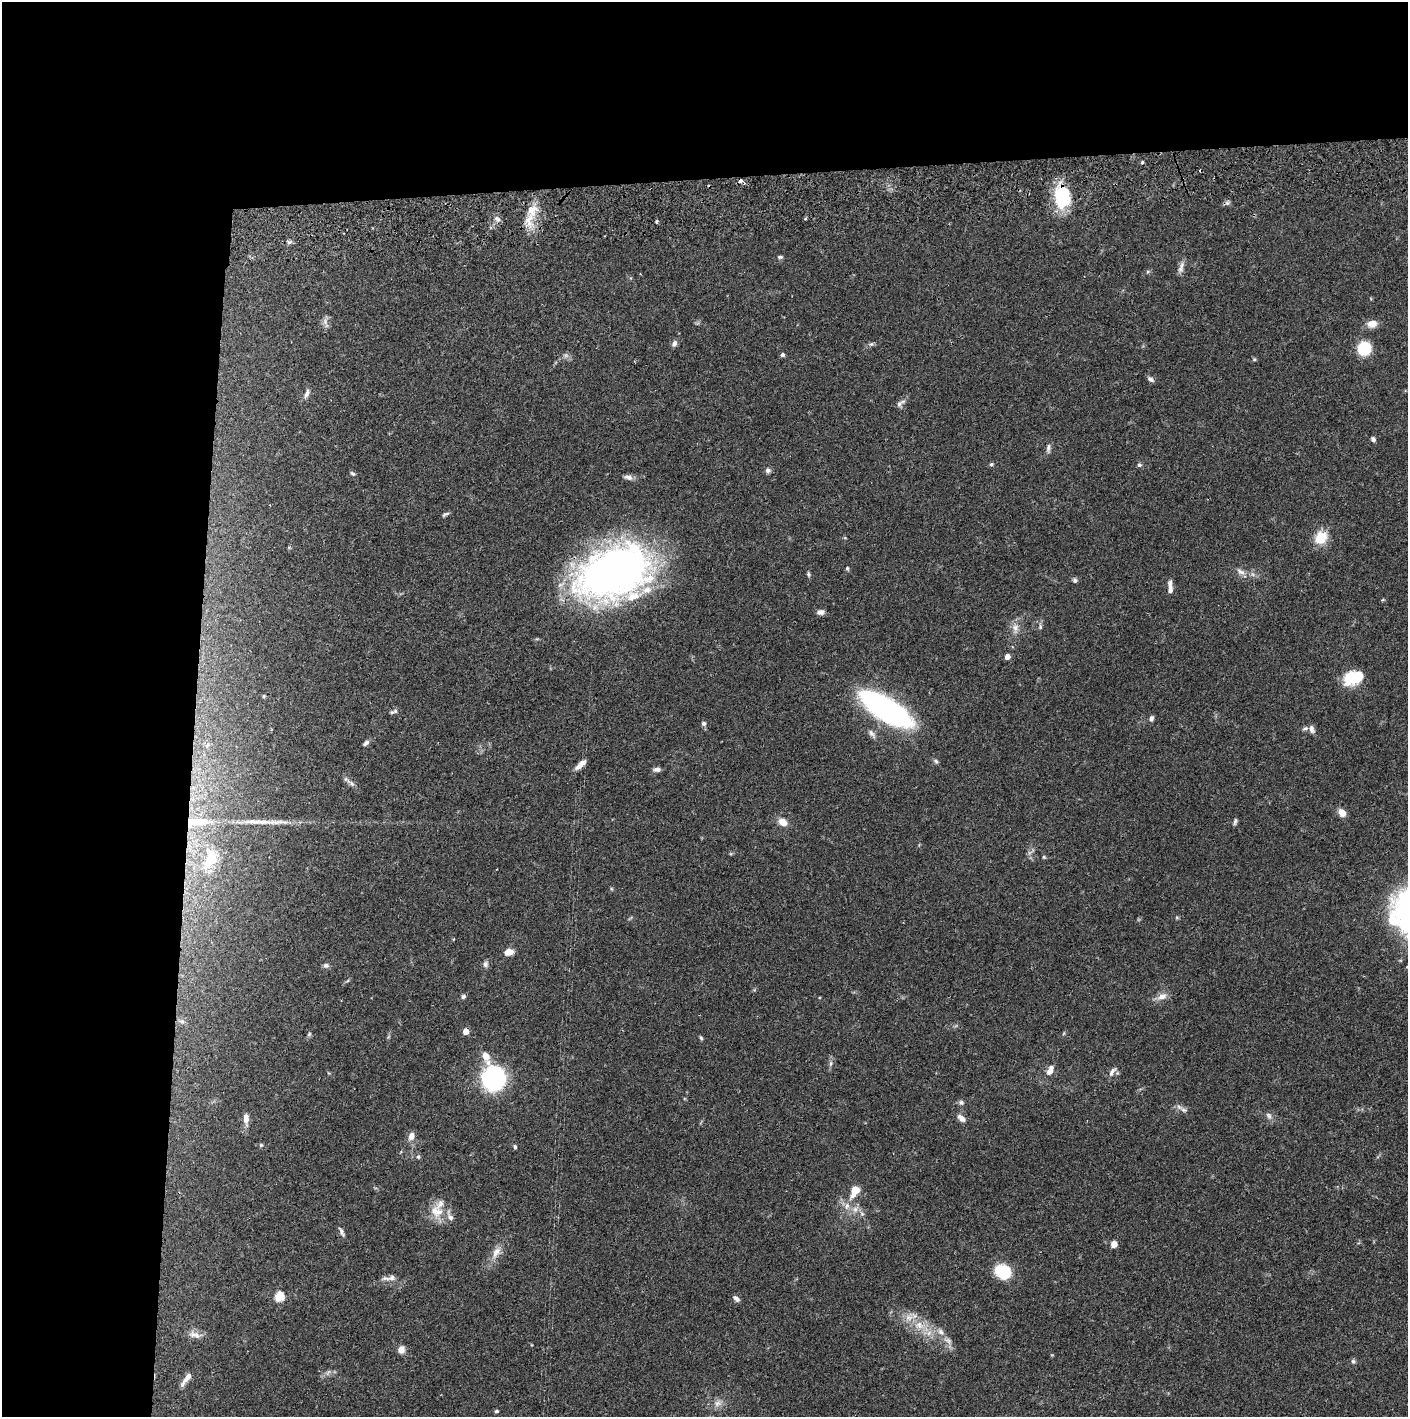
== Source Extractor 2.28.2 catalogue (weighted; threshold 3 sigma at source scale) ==
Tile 1 of 3 x 3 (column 1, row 1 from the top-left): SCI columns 4-1409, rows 2886-4300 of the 4227 x 4358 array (HDU 1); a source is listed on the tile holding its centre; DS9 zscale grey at full resolution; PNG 1410 x 1419 px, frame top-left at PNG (2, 2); no overlay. Shown black and unused: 24% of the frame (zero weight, under 2 of 3 exposures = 3% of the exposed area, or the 3 px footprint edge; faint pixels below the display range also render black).
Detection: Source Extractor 2.28.2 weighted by HDU 2 'WHT'; one run over the whole footprint, this tile lists its part. Background 0.068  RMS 0.0048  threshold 0.0218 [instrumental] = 3 sigma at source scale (4.5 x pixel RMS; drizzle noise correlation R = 1.50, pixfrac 1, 0.05/0.05 arcsec/px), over >= 5 px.
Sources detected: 122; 1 too faint to see at this stretch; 1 inside a brighter object's white glare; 2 cosmic-ray / hot-pixel residue — not listed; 8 inside a brighter listed object's ellipse — not listed separately; the other 110 listed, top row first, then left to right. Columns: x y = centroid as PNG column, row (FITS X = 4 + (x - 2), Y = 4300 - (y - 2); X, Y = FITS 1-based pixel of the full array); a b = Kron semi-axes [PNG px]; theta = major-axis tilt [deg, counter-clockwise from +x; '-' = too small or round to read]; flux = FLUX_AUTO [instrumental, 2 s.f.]
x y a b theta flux
1142 162 3 3 - 2.4
741 181 5 3 - 3
1062 196 31 19 -84 22
1227 203 6 6 - 1.2
532 210 18 16 67 8.8
497 219 9 7 -41 2
805 219 4 3 - 0.54
657 221 5 3 - 0.51
289 242 7 4 -33 0.89
780 257 8 5 1 0.9
1181 267 17 6 72 2.4
1148 272 6 4 45 0.7
325 321 12 7 -82 2.2
1372 324 13 9 8 3.9
674 343 8 6 66 1.8
871 344 7 5 42 0.95
1364 348 11 10 - 19
782 355 5 5 - 1.1
1254 359 5 5 - 0.61
1150 379 9 6 -35 1.5
307 394 14 6 64 2.1
899 404 10 7 60 1.6
1373 439 5 5 - 1.3
1048 448 14 5 89 1.6
991 464 5 4 - 0.71
1139 465 6 5 - 0.98
768 470 7 7 - 1.4
352 474 7 5 -38 0.94
628 477 12 6 -14 2
445 514 11 4 31 0.95
845 538 5 3 - 0.42
1321 538 16 13 49 10
847 568 6 4 -77 0.7
1241 572 13 7 -26 2.6
614 573 75 50 21 240
808 574 7 5 -73 0.83
1075 580 7 6 - 1.1
1170 587 17 5 -88 2.8
1383 600 5 3 - 0.48
820 612 9 6 2 1.9
1040 627 7 5 80 0.94
1015 628 15 9 -84 3.9
1007 657 4 4 - 4.4
1358 676 25 10 41 11
264 696 5 4 - 0.55
886 709 46 17 -31 130
395 711 8 6 11 1.3
1151 718 7 5 77 1.3
704 723 6 6 - 1.2
1312 729 10 6 -74 1.9
872 734 14 6 -51 1.9
366 743 9 5 41 1.3
207 745 7 5 46 1.3
936 761 8 5 -45 1
580 765 16 6 42 3.3
657 769 9 5 3 1.8
351 783 11 6 -36 1.9
1342 813 8 6 -43 4.6
1235 821 8 5 73 1.1
196 822 34 10 1 16
264 822 46 6 0 8.4
783 822 11 8 -27 4.3
1031 852 13 3 34 1.1
1044 857 5 4 - 0.58
210 859 38 22 68 25
1177 918 6 4 -19 0.55
509 952 9 7 16 4.4
485 964 8 7 - 1.6
326 965 7 6 - 1.5
463 996 6 5 - 1.2
1162 996 14 9 27 3.7
182 1021 11 6 -35 2
466 1031 5 4 - 6.9
309 1034 6 5 - 0.74
701 1038 6 4 -60 0.7
486 1056 13 8 -66 5
830 1063 9 4 89 1.3
1050 1071 10 6 63 4.3
1112 1072 15 6 55 2.3
494 1079 15 14 - 110
961 1102 8 7 - 1.2
1184 1110 12 6 -25 2
1269 1116 11 6 -60 1.7
961 1118 13 7 -40 2.7
246 1119 12 6 -86 3.7
411 1136 8 6 67 3.5
261 1145 5 5 - 0.68
515 1147 5 4 - 0.77
418 1157 6 6 - 0.94
855 1191 14 8 59 8.4
847 1206 10 8 78 3.1
855 1209 10 8 44 3.1
438 1212 16 11 49 6.5
450 1216 18 7 -66 3
341 1232 14 5 -63 1.5
1114 1244 6 6 - 4.3
496 1252 19 10 59 5.1
1003 1272 17 14 -28 18
385 1278 13 6 -1 2
279 1296 6 5 - 27
736 1299 9 6 -43 1.6
919 1325 16 11 -15 7.6
941 1332 12 8 -42 3.1
193 1335 11 10 - 3.3
401 1350 8 7 - 3.5
1353 1361 7 5 -64 1.1
328 1373 10 4 56 1.2
187 1378 19 6 53 3.7
718 1403 12 9 23 3.2
496 1411 5 4 - 0.73
Overlapping masked pixels (flux is a lower limit): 4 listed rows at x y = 741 181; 1062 196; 614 573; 196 822